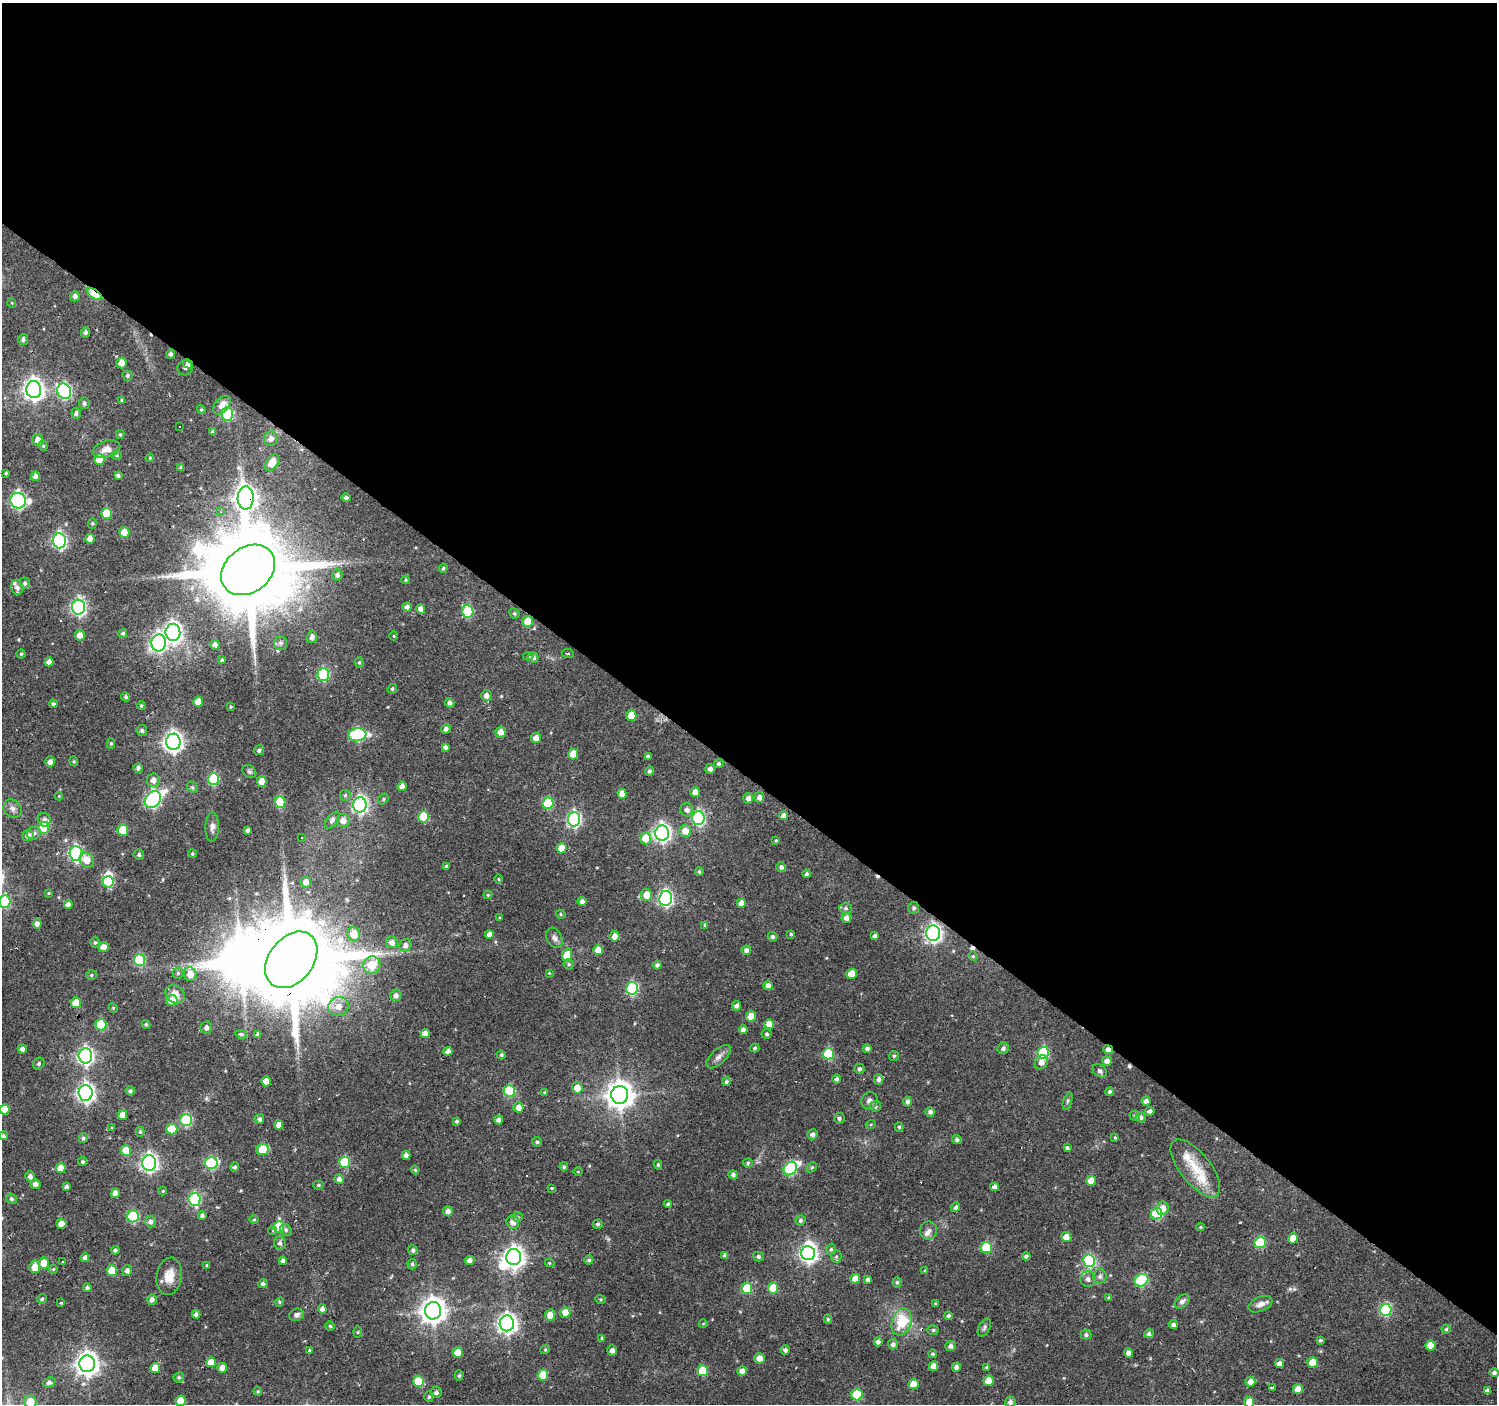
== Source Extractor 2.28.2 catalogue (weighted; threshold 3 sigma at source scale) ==
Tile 3 of 4 x 4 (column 3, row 1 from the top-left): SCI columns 2993-4487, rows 4376-5777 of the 5985 x 6013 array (HDU 1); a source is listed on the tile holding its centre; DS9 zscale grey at full resolution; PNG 1499 x 1406 px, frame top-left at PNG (2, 3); each listed source drawn as its Kron ellipse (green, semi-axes under 4 px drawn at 4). Shown black and unused: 55% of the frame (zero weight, under 2 of 3 exposures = <1% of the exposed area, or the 3 px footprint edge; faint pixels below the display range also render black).
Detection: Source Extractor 2.28.2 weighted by HDU 2 'WHT'; one run over the whole footprint, this tile lists its part. Background 0.137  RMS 0.0061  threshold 0.0273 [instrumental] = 3 sigma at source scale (4.5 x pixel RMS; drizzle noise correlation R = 1.50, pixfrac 1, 0.0396/0.0396 arcsec/px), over >= 5 px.
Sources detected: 446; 1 too faint to see at this stretch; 4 inside a brighter object's white glare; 8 cosmic-ray / hot-pixel residue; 1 long thin detection or spike segment (spike, bleed or trail) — neither listed nor drawn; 6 inside a brighter listed object's ellipse — not listed separately; the other 426 listed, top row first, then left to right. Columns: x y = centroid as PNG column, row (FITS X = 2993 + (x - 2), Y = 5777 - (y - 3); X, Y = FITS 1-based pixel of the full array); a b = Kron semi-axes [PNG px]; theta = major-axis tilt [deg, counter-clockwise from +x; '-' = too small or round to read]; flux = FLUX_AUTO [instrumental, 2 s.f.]
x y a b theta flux
94 294 9 4 -34 27
75 296 5 5 - 2.2
12 303 5 3 - 0.52
86 332 5 4 - 1.6
23 339 5 5 - 1.5
171 354 4 4 - 1.6
121 363 5 5 - 6.4
188 364 5 4 - 2.9
185 368 7 7 - 2.3
127 376 5 5 - 1.2
34 390 8 7 - 390
64 391 8 7 - 91
122 400 4 3 - 0.97
84 403 6 5 - 1.5
222 405 11 7 49 5.2
201 410 4 4 - 0.87
76 413 5 4 - 1.8
227 414 7 5 90 53
180 426 3 2 - 0.65
213 432 4 3 - 1.4
120 434 4 4 - 0.72
271 439 7 7 - 3.2
38 440 6 5 - 4.6
43 446 5 4 - 0.93
106 449 14 8 17 5.3
117 455 5 4 - 0.84
150 458 4 3 - 0.63
99 459 5 5 - 16
272 463 9 6 56 8.1
181 468 4 4 - 1.6
6 473 3 3 - 0.78
118 475 4 4 - 1.4
35 476 5 4 - 2.4
246 498 11 8 89 470
346 498 4 4 - 1.5
18 501 8 7 - 150
220 512 4 3 - 1.2
107 513 5 5 - 18
92 523 5 4 - 0.83
124 532 5 5 - 6.6
90 539 5 4 - 4
59 541 7 6 - 130
443 568 5 4 - 0.82
248 570 29 22 38 11000
337 575 6 5 - 1.8
406 580 4 4 - 0.66
25 583 5 5 - 1.4
17 587 7 6 - 2.6
79 607 7 6 - 150
407 607 4 4 - 2.3
421 609 5 4 - 3
468 611 6 5 - 40
514 613 5 5 - 1.1
528 622 5 5 - 12
173 632 8 7 - 270
123 633 5 4 - 1.1
80 635 5 5 - 6.1
394 636 5 3 - 0.53
312 637 6 5 - 2.7
159 643 8 7 - 170
281 643 7 6 - 2.1
215 645 5 5 - 2.3
21 654 4 4 - 0.75
568 654 6 3 -5 0.61
528 656 5 4 - 0.82
533 657 5 5 - 2.2
222 660 4 3 - 0.76
49 662 4 4 - 3.4
359 662 5 4 - 0.87
323 674 6 5 - 59
392 689 5 4 - 0.95
486 696 5 5 - 3.2
126 697 5 4 - 1.1
198 702 5 5 - 6
450 703 5 4 - 2
53 704 4 4 - 1.2
141 706 4 4 - 0.93
231 707 3 3 - 0.61
631 716 5 5 - 9.7
446 729 5 4 - 2.2
142 731 5 5 - 1.4
501 732 5 5 - 3.9
357 735 9 6 6 54
536 738 5 5 - 3.9
173 742 8 7 - 310
111 743 5 4 - 0.91
445 747 4 4 - 1.9
259 750 5 5 - 1.4
573 754 5 5 - 9.5
648 756 3 3 - 1.3
74 761 5 4 - 0.76
50 762 5 5 - 3.1
719 764 5 4 - 1.3
138 768 5 4 - 1.8
710 769 5 5 - 2.4
649 771 5 4 - 1.5
249 772 7 6 - 1.2
214 779 6 5 - 40
153 780 6 6 - 3.8
262 781 5 5 - 8.5
402 786 5 4 - 3.7
192 787 6 4 -44 1.1
695 792 5 4 - 5.2
622 794 5 4 - 4.2
345 795 5 5 - 1.1
59 796 4 3 - 0.48
759 797 5 5 - 2.8
748 798 5 5 - 2.6
383 799 6 4 50 0.91
153 800 9 7 50 130
280 802 6 5 - 29
548 803 6 5 - 33
360 805 7 6 - 170
12 809 10 8 -44 2.8
687 810 7 6 - 2.8
783 816 4 4 - 3.2
424 817 5 5 - 25
698 818 7 6 - 97
574 819 7 6 - 130
44 820 7 6 - 2.1
332 820 9 5 54 3.3
343 820 6 6 - 4.3
212 827 15 7 88 3.1
44 828 6 5 - 29
123 830 5 5 - 15
247 830 4 3 - 1.5
685 831 6 6 - 6.2
34 833 7 6 - 2
662 833 7 7 - 210
28 836 6 5 - 4.1
301 837 2 2 - 0.52
646 838 6 5 - 11
776 840 4 3 - 0.64
561 848 5 5 - 8.9
76 853 7 6 - 120
192 854 4 3 - 0.83
139 855 5 5 - 1.5
87 860 8 6 -52 6.7
446 866 3 3 - 0.92
781 867 5 4 - 2.1
699 872 4 4 - 1
807 874 4 4 - 1.3
499 879 5 3 - 0.51
108 882 5 5 - 42
306 882 5 5 - 3.8
49 893 4 3 - 0.6
488 895 4 4 - 0.64
646 895 6 5 - 6.7
666 898 7 6 - 120
582 901 4 4 - 2.3
5 902 6 5 - 40
741 903 5 4 - 4.7
68 905 4 4 - 3
846 908 6 5 - 1.4
914 908 6 5 - 1.5
561 914 5 4 - 0.8
500 917 3 3 - 0.61
846 918 5 5 - 3.1
37 924 5 4 - 3
705 925 4 4 - 0.92
933 933 8 7 - 200
354 934 7 6 - 9.4
489 934 4 4 - 3.1
791 934 4 4 - 0.75
615 936 5 5 - 4.5
875 936 4 4 - 2.1
772 937 5 4 - 1.4
554 938 11 7 -61 2.5
95 942 5 4 - 0.92
392 942 6 6 - 3
405 945 6 6 - 2.5
103 947 5 5 - 4
598 950 5 5 - 7.5
746 950 5 4 - 2.5
567 955 7 4 73 16
973 956 5 4 - 0.77
140 960 6 5 - 41
291 960 31 22 52 12000
569 964 5 5 - 1
372 965 9 8 - 12
657 965 4 4 - 1.7
178 973 5 5 - 1.3
549 973 4 4 - 0.57
190 974 7 6 - 6.4
852 974 5 5 - 10
91 975 5 5 - 0.89
768 985 5 4 - 2.9
632 988 6 6 - 67
175 994 10 8 -37 6.3
396 995 6 5 - 2.4
172 1001 5 5 - 12
76 1003 5 5 - 14
737 1006 4 4 - 2
338 1007 10 9 - 5.7
113 1008 5 4 - 0.66
751 1016 5 5 - 8.8
146 1024 4 3 - 0.92
769 1024 5 5 - 6.3
101 1025 6 5 - 30
206 1028 6 6 - 2.6
743 1030 4 4 - 2.4
241 1034 6 4 -8 0.94
258 1034 4 4 - 1.1
425 1034 5 4 - 4.2
767 1034 5 5 - 1.2
755 1048 4 3 - 0.87
867 1048 4 4 - 1.7
1003 1048 6 5 - 1.6
22 1049 4 4 - 2.2
1108 1050 5 4 - 3.7
448 1051 4 4 - 2.9
1043 1053 6 5 - 54
828 1054 5 5 - 36
501 1055 4 4 - 1.2
85 1056 7 6 - 190
894 1056 5 5 - 0.96
719 1057 15 7 43 3.3
1107 1061 5 4 - 3.4
1041 1062 7 6 - 2.9
39 1063 6 5 - 1.1
859 1069 5 5 - 1.5
1100 1071 8 6 -40 1.5
837 1079 4 4 - 1.6
879 1079 5 5 - 1.9
266 1081 5 4 - 6.6
726 1082 4 4 - 1.1
577 1088 5 5 - 7.6
130 1091 4 4 - 1.5
509 1091 6 5 - 36
545 1092 4 4 - 0.7
1109 1092 4 4 - 1.1
86 1093 8 7 - 230
620 1095 9 8 - 730
870 1101 8 8 - 2.5
907 1101 5 4 - 1.8
1068 1101 9 4 72 1.3
1146 1101 4 4 - 2.7
875 1106 5 5 - 1.5
518 1107 5 5 - 4.5
4 1109 5 5 - 10
1150 1111 5 4 - 2
930 1112 5 4 - 2.2
122 1115 5 4 - 4.6
1135 1116 5 5 - 1.3
1141 1117 5 5 - 1.9
839 1118 5 5 - 1.4
260 1119 5 4 - 1.7
186 1120 6 5 - 55
498 1120 4 4 - 2.7
457 1121 4 4 - 1.2
871 1124 5 3 - 0.52
279 1125 4 4 - 4.9
899 1127 5 4 - 0.91
112 1128 4 4 - 0.69
172 1129 5 5 - 14
140 1132 5 4 - 0.86
813 1134 5 5 - 2.4
3 1136 4 4 - 1.2
1115 1137 4 3 - 0.58
83 1138 5 4 - 1.4
957 1140 5 4 - 1.5
537 1142 5 4 - 1.2
1067 1148 3 3 - 1.2
262 1149 6 5 - 16
126 1151 5 5 - 15
406 1155 4 4 - 2.3
83 1162 4 4 - 1.3
345 1162 6 5 - 33
149 1163 8 7 - 220
211 1163 6 6 - 56
748 1163 5 4 - 0.95
658 1165 5 4 - 0.97
235 1167 5 4 - 1.4
564 1167 4 4 - 1.1
812 1167 6 4 43 0.86
61 1168 5 5 - 7.7
790 1168 7 6 - 66
1195 1168 35 15 -51 16
415 1170 4 4 - 0.75
578 1171 5 3 - 0.49
733 1175 5 4 - 1.6
30 1176 5 4 - 2.4
339 1179 5 5 - 2.5
1091 1181 5 5 - 8.2
35 1184 5 4 - 2.8
318 1185 5 4 - 0.83
66 1186 4 3 - 1.7
995 1187 4 4 - 3.1
552 1188 3 3 - 1.1
163 1191 4 4 - 0.57
115 1193 5 4 - 4.2
11 1199 5 5 - 1.4
194 1199 6 6 - 75
668 1204 4 4 - 1.2
956 1207 5 4 - 1.6
1163 1208 7 6 - 5.3
448 1211 5 5 - 3.2
1157 1214 6 5 - 45
133 1216 6 6 - 50
202 1216 4 4 - 1.7
518 1217 5 5 - 0.94
254 1220 5 3 - 0.6
800 1220 5 5 - 1.5
150 1221 6 5 - 2.1
513 1222 7 6 - 4
61 1224 5 5 - 4.8
598 1224 5 4 - 1.2
279 1227 5 5 - 26
1200 1227 4 4 - 0.68
272 1230 4 4 - 0.89
286 1230 6 5 - 1.3
929 1231 9 8 - 2.6
1066 1237 5 5 - 5.1
1293 1238 5 5 - 8.5
280 1243 6 6 - 1.9
1260 1243 6 5 - 35
986 1248 5 5 - 36
831 1249 6 4 75 1.1
115 1250 4 4 - 1.4
413 1250 5 4 - 1.6
808 1253 7 7 - 240
725 1255 4 4 - 1.8
1026 1256 4 4 - 1.7
85 1257 5 4 - 2.2
514 1257 8 7 - 380
758 1257 5 5 - 1.4
836 1257 6 5 - 1
470 1260 5 4 - 2.5
589 1260 4 4 - 1
283 1261 4 4 - 2.1
1089 1261 6 6 - 63
63 1262 4 3 - 2.7
44 1263 5 5 - 9.6
550 1263 5 3 - 0.71
412 1264 5 4 - 1.2
207 1265 4 3 - 0.66
35 1267 6 5 - 7
53 1269 4 4 - 0.82
127 1270 5 5 - 2.2
112 1271 5 5 - 15
925 1271 4 3 - 0.95
169 1276 19 12 81 8.7
1100 1276 7 7 - 1.9
855 1279 5 4 - 5.8
1088 1279 8 7 - 2.4
868 1280 4 4 - 2.1
1141 1280 7 6 - 53
897 1282 5 4 - 1
263 1284 5 4 - 1.6
87 1288 4 4 - 1.4
747 1288 5 5 - 23
773 1288 5 5 - 17
1109 1298 3 3 - 1.2
42 1299 5 4 - 1.2
152 1299 5 4 - 2.6
600 1299 5 3 - 0.68
1182 1301 8 5 39 2
60 1302 3 3 - 2.2
280 1302 5 3 - 0.76
935 1303 4 3 - 0.57
1260 1304 13 7 23 3.6
322 1309 4 4 - 2.5
1386 1310 6 5 - 62
433 1311 8 8 - 600
565 1312 5 5 - 5.7
196 1314 4 4 - 1.9
296 1315 7 6 - 2.3
550 1315 5 5 - 5.1
949 1316 4 4 - 1.2
828 1319 4 4 - 0.89
902 1322 13 9 72 20
507 1323 8 7 - 310
703 1324 4 3 - 0.44
1173 1325 5 4 - 1.9
330 1326 4 4 - 0.93
984 1327 10 5 61 1.5
1446 1329 4 4 - 0.91
933 1330 6 5 - 1.1
358 1332 5 3 - 0.63
1149 1334 5 4 - 1.7
1086 1335 5 5 - 1.4
602 1338 4 3 - 0.62
1320 1340 4 4 - 1.1
878 1342 4 4 - 2.3
893 1344 5 5 - 1.9
950 1346 5 5 - 2.3
1430 1346 5 5 - 11
545 1349 5 4 - 0.86
309 1350 4 3 - 0.77
785 1350 5 4 - 1.7
612 1351 5 4 - 2.9
458 1353 5 5 - 9.8
1129 1353 4 4 - 3.1
933 1354 4 4 - 1.1
759 1358 5 5 - 5.4
211 1362 5 5 - 7.7
1313 1362 5 5 - 10
87 1364 8 7 - 490
1279 1364 4 4 - 2.9
934 1366 5 4 - 5.4
956 1367 4 4 - 2.3
987 1367 4 4 - 1.2
155 1368 5 5 - 9.2
222 1368 5 5 - 4.5
703 1371 5 5 - 23
742 1371 5 4 - 4.1
1494 1373 5 4 - 1.8
543 1375 5 5 - 14
459 1376 5 4 - 1
179 1377 5 5 - 1.3
418 1381 5 5 - 25
989 1381 5 5 - 7.9
49 1382 6 5 - 2.3
1250 1382 5 5 - 4
913 1384 5 5 - 8.8
1272 1388 4 4 - 5.4
1298 1389 5 5 - 5.9
258 1391 4 4 - 0.78
1487 1391 4 4 - 2.5
436 1392 5 5 - 2.1
857 1395 6 5 - 27
429 1397 5 4 - 0.99
181 1401 5 5 - 10
30 1402 6 6 - 12
1010 1402 5 5 - 2
1249 1402 5 5 - 8.5
Overlapping masked pixels (flux is a lower limit): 10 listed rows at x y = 94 294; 188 364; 34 390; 246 498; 248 570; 528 622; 933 933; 291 960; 1108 1050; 1157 1214
Isophote crosses this tile's border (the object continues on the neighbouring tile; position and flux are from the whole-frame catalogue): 4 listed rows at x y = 5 902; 4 1109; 30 1402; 1249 1402